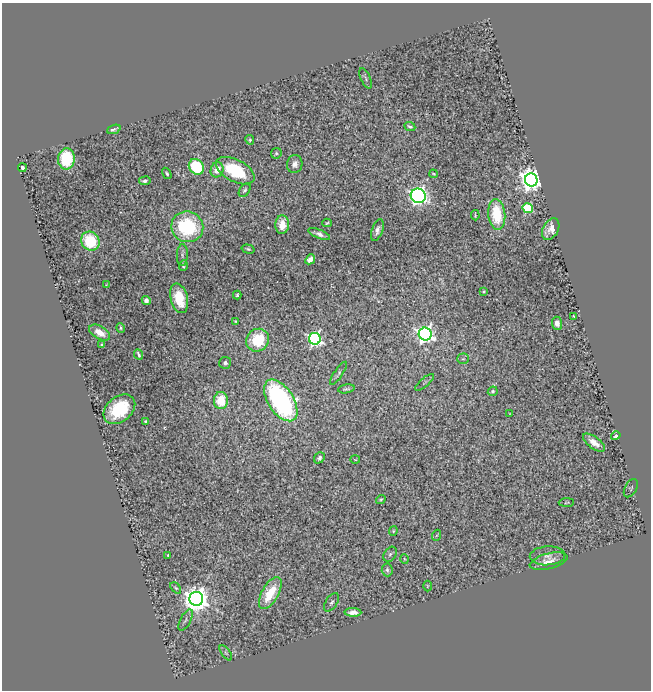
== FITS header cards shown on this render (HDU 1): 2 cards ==
NAXIS1  =                  649
NAXIS2  =                  688

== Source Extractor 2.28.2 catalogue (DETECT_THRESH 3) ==
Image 649 x 688 px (HDU 1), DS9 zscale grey, 1 PNG px = 1 image px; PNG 653 x 692 px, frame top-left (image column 1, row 688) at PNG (2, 3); each listed source drawn as its Kron ellipse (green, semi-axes under 4 px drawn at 4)
Background 1.1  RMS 0.026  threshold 0.0784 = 3 sigma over >= 5 px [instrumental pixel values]
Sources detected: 80; all 80 listed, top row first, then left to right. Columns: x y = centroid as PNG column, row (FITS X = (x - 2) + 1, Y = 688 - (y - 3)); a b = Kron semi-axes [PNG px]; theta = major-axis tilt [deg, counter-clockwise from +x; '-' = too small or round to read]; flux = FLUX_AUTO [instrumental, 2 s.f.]
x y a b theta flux
366 78 11 5 -67 3.5
410 126 6 3 -24 3.4
114 129 7 3 20 4.6
250 140 5 4 - 3.1
276 153 5 5 - 2.5
66 159 10 8 86 99
295 164 9 7 79 8.8
196 167 8 7 - 91
22 168 4 3 - 5
217 170 8 6 71 19
235 171 21 11 -28 88
167 173 6 4 -58 3
433 174 4 3 - 1.8
531 180 6 6 - 2000
145 181 6 4 9 4.6
245 190 7 5 56 4.1
418 196 7 7 - 660
528 208 5 5 - 150
497 214 15 8 -84 81
475 215 5 2 - 2.2
327 223 4 2 - 2.2
282 225 9 6 86 33
187 227 16 15 - 150
551 229 11 7 61 17
377 230 11 5 70 8.1
319 234 12 4 -22 7.2
90 241 10 8 -49 78
248 249 7 4 -16 3
182 255 11 5 88 4
310 259 5 4 - 15
183 265 5 3 - 3.7
106 285 4 3 - 1.5
484 291 3 2 - 1.6
237 295 4 3 - 2.7
179 298 15 8 -75 47
146 300 4 4 - 7.8
573 316 3 2 - 1.8
236 321 3 3 - 1.9
557 323 7 5 -86 12
121 328 5 4 - 2.6
100 333 11 6 -30 18
425 334 6 6 - 890
315 339 6 6 - 520
258 340 12 11 - 77
102 345 4 3 - 2.2
139 354 5 3 - 3.7
463 359 6 5 - 3.3
225 363 6 6 - 5
338 373 14 4 56 4.6
425 382 12 3 41 3.3
346 389 8 3 9 3.1
493 391 5 4 - 3.5
281 400 23 12 -57 390
221 401 8 7 - 48
119 409 18 12 40 82
510 413 3 2 - 0.96
146 422 4 3 - 3.6
616 436 5 3 - 4
594 443 13 6 -36 15
319 458 6 5 - 4
355 460 5 3 - 1.4
631 488 10 6 60 3.5
381 499 5 4 - 2.2
566 503 8 3 2 2.1
393 531 5 4 - 2
437 535 5 3 - 1.8
390 554 8 6 55 3.8
168 555 3 3 - 1.8
547 556 17 9 3 13
404 559 5 3 - 1.5
549 561 19 7 14 15
387 570 6 5 - 3.8
427 586 5 3 - 1.8
176 588 6 4 -47 2.5
270 593 17 8 60 60
196 599 7 7 - 2600
332 602 10 5 57 4.7
353 612 8 4 -1 11
186 620 12 5 63 4.7
226 653 9 4 -54 4.1